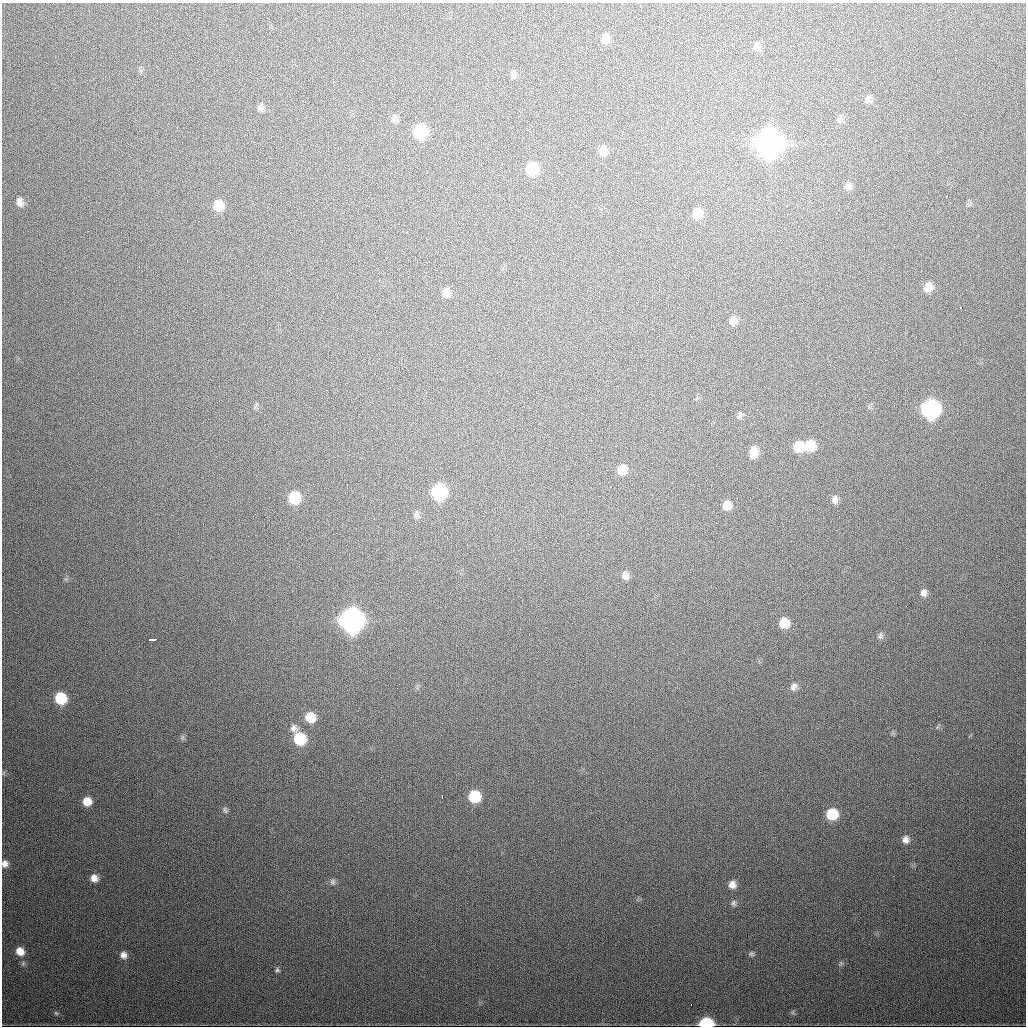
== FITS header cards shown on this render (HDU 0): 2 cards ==
NAXIS1  =                 1024
NAXIS2  =                 1024

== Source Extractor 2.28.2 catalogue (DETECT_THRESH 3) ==
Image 1024 x 1024 px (HDU 0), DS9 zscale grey, 1 PNG px = 1 image px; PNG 1028 x 1028 px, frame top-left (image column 1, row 1024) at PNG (2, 3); no overlay
Background 484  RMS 17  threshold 49.8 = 3 sigma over >= 5 px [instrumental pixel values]
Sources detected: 64; all 64 listed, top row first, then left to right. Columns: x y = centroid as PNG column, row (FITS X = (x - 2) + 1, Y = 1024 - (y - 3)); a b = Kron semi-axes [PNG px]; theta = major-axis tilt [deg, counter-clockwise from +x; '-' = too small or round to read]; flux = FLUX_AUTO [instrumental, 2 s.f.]
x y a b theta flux
605 39 12 9 86 9.5e+03
756 47 13 8 -84 5.4e+03
513 75 11 6 -89 3.7e+03
868 99 11 7 88 4.5e+03
261 108 11 6 88 3.8e+03
394 119 12 7 76 4.4e+03
839 120 9 8 - 3.7e+03
420 132 10 9 - 8.2e+04
769 143 12 11 - 1.9e+06
603 151 11 8 -89 9.7e+03
532 169 11 9 -89 4.5e+04
848 186 11 8 76 6.3e+03
947 196 3 2 - 1.9e+03
20 202 9 6 -74 6.2e+03
218 206 11 9 -76 2.3e+04
697 214 11 9 86 1.8e+04
928 287 11 9 67 1.2e+04
446 293 11 8 -90 9.3e+03
961 308 3 3 - 4.0e+03
733 321 10 8 82 7.4e+03
931 409 11 10 - 3.1e+05
739 415 13 6 74 3.7e+03
810 445 11 10 - 2.9e+04
799 447 11 10 - 2.5e+04
754 452 13 9 82 1.4e+04
622 470 10 9 - 1.5e+04
439 492 10 9 - 1.4e+05
294 498 10 9 - 4.5e+04
835 500 11 8 -90 5.5e+03
727 505 9 9 - 1.3e+04
416 514 12 6 89 3.9e+03
625 575 11 9 -89 6.2e+03
924 593 10 8 84 5.9e+03
906 606 2 2 - 2.1e+03
352 620 11 11 - 1.0e+06
784 623 10 9 - 2.3e+04
880 636 10 7 87 3.4e+03
153 639 7 3 5 4.6e+03
794 687 10 8 65 5.6e+03
61 698 9 8 - 5.0e+04
310 717 9 8 - 2.5e+04
294 728 11 9 -56 5.9e+03
182 737 7 4 90 2.2e+03
300 739 10 9 - 5.5e+04
474 796 9 9 - 5.0e+04
442 797 4 2 - 2.0e+03
87 801 8 8 - 1.5e+04
225 810 9 7 -54 2.9e+03
832 814 9 9 - 4.4e+04
906 840 9 8 - 6.8e+03
5 864 7 7 - 5.8e+03
94 878 8 7 - 8.3e+03
333 882 8 7 - 3.2e+03
732 885 9 8 - 8.8e+03
734 903 9 7 -76 3.3e+03
20 951 9 8 - 1.3e+04
751 954 7 6 - 2.5e+03
123 955 9 8 - 6.8e+03
841 963 8 4 59 1.9e+03
277 970 6 5 - 2.0e+03
691 1004 3 2 - 3.5e+03
793 1012 7 4 88 2.0e+03
56 1013 7 4 -44 1.7e+03
706 1023 9 6 3 1.1e+05
At the frame edge (FLAGS 8, measured only in part): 2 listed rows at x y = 5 864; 706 1023